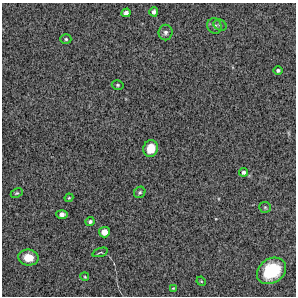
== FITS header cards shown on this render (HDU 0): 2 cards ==
NAXIS1  =                  294 /Length X axis
NAXIS2  =                  294 /Length Y axis

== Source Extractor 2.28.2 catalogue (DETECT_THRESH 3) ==
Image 294 x 294 px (HDU 0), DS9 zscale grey, 1 PNG px = 1 image px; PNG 298 x 298 px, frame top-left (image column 1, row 294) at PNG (2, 3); each listed source drawn as its Kron ellipse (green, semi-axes under 4 px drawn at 4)
Background 14700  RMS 350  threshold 1060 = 3 sigma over >= 5 px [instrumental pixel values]
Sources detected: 23; all 23 listed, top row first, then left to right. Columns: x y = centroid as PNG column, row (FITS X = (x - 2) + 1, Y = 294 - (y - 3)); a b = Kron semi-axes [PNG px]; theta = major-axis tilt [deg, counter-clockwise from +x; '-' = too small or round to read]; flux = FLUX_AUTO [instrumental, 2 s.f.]
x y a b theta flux
154 12 4 4 - 7.5e+04
126 13 4 4 - 9.6e+04
220 25 7 5 -28 4.3e+04
214 26 8 7 - 7.5e+04
165 33 8 7 - 7.5e+04
66 39 5 5 - 4.0e+04
278 70 5 4 - 4.7e+04
118 85 6 4 -15 3.3e+04
151 148 8 7 - 2.9e+05
244 172 4 4 - 5.5e+04
140 192 6 5 - 4.1e+04
17 193 6 4 25 3.2e+04
69 198 4 4 - 2.6e+04
265 207 6 5 - 3.6e+04
62 214 5 4 - 1.1e+05
90 222 4 4 - 4.9e+04
104 232 5 5 - 2.0e+05
100 252 8 2 17 2.0e+04
28 258 10 8 -9 3.1e+05
271 271 15 12 35 1.0e+06
85 277 4 3 - 2.1e+04
201 281 5 3 - 2.2e+04
173 288 4 3 - 2.3e+04